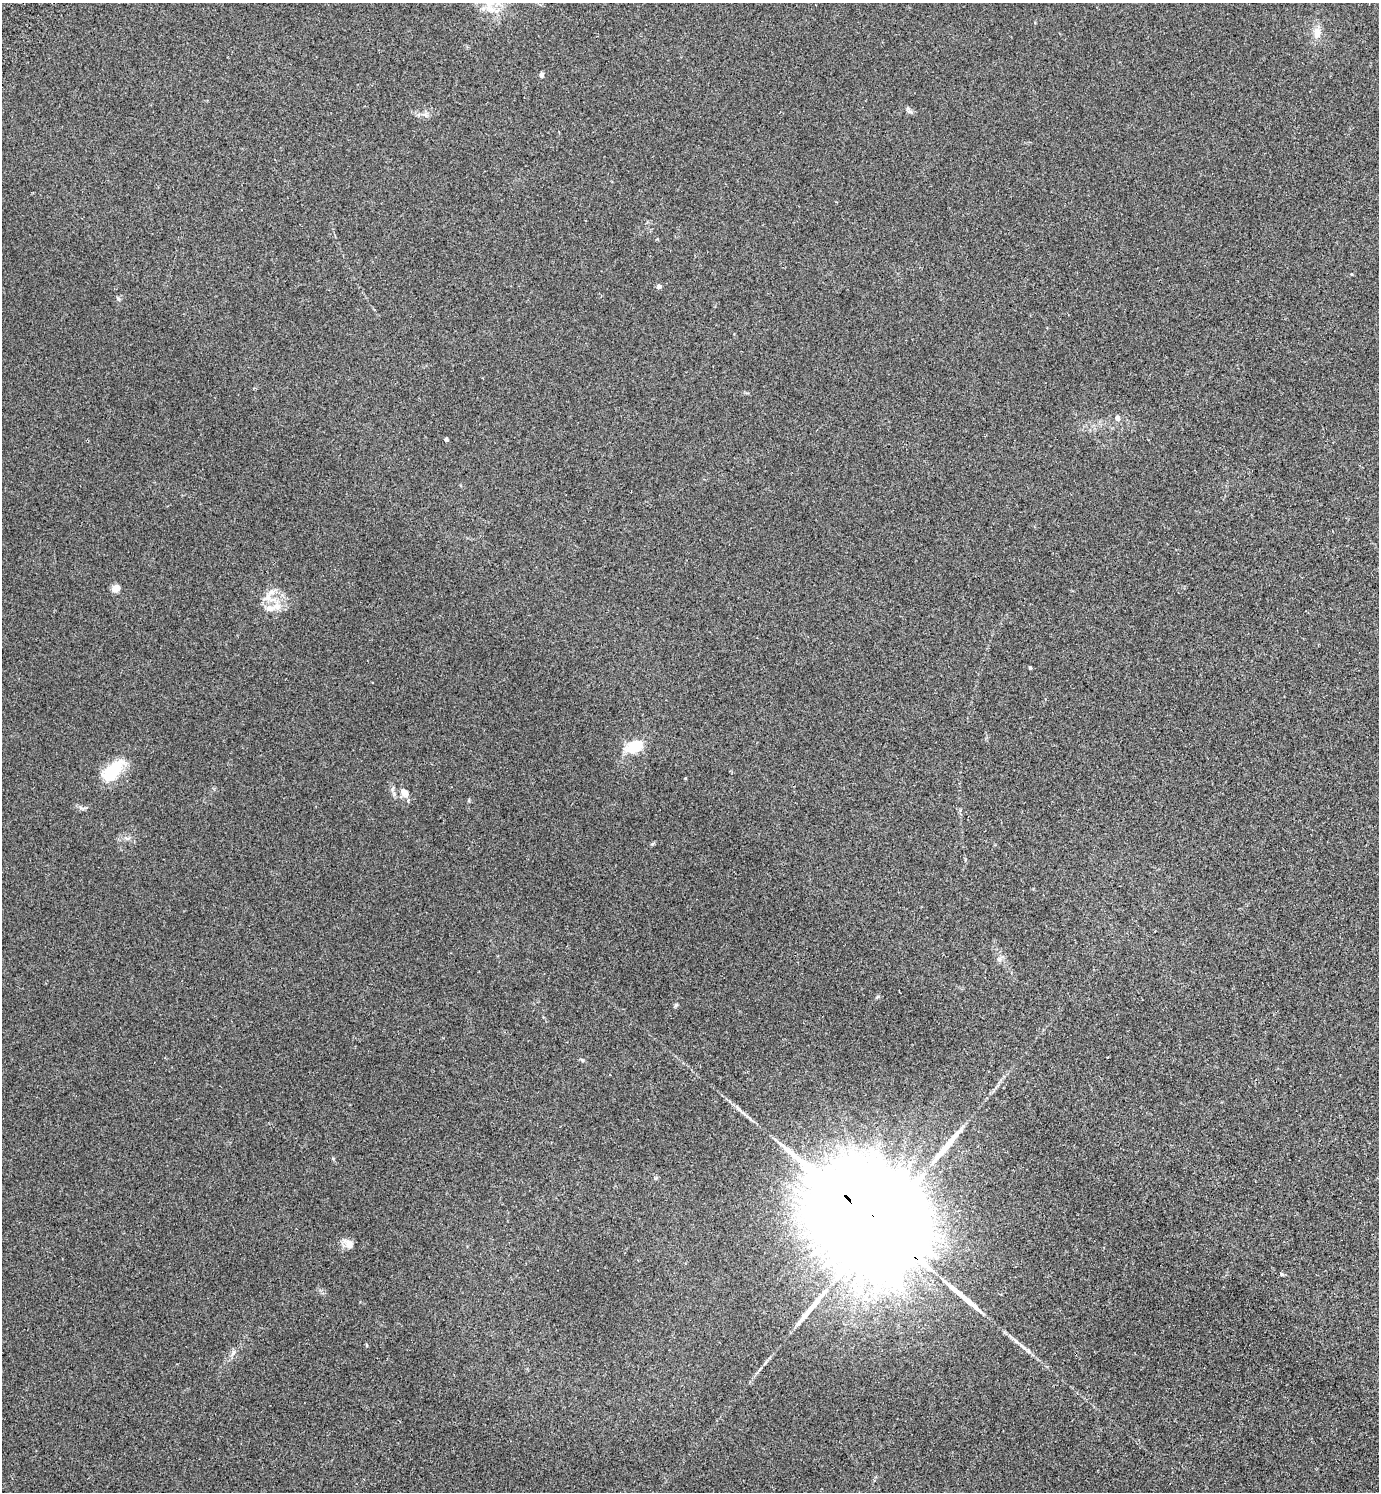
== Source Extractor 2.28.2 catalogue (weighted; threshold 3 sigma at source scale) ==
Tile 6 of 4 x 4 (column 2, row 2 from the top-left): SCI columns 1582-2958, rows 3022-4511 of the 6057 x 6041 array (HDU 1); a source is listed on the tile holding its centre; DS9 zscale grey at full resolution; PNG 1381 x 1494 px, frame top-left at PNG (2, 3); no overlay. Shown black and unused: <1% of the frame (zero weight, under 2 of 3 exposures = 3% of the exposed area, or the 3 px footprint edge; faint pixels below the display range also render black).
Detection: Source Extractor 2.28.2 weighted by HDU 2 'WHT'; one run over the whole footprint, this tile lists its part. Background 0.0259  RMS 0.0068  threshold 0.0307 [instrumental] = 3 sigma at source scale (4.5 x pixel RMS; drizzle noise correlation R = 1.50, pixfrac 1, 0.05/0.05 arcsec/px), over >= 5 px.
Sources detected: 28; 3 long thin detections or spike segments (spike, bleed or trail) — not listed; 1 inside a brighter listed object's ellipse — not listed separately; the other 24 listed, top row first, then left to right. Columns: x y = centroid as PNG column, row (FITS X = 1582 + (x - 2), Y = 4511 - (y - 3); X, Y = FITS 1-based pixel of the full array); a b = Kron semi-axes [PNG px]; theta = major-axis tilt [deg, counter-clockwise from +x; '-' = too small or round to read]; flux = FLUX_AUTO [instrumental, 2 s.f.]
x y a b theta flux
1317 33 16 10 80 6
541 75 6 5 - 1.8
910 111 8 4 -8 1.5
659 286 4 4 - 3.1
118 299 6 5 - 1
1117 418 7 7 - 2.1
446 439 4 4 - 2.1
116 588 8 6 35 5.1
268 597 14 9 86 6.2
277 606 13 10 24 6.7
1030 667 3 3 - 1.2
635 747 15 11 24 22
112 771 28 14 44 26
685 778 4 3 - 0.51
404 792 14 9 -47 4.6
126 838 8 4 -1 1.6
999 959 7 6 - 1.8
676 1005 6 4 45 0.85
582 1060 6 3 -71 0.75
656 1178 6 4 71 0.8
879 1227 65 21 -42 60000
349 1243 13 10 -45 4.8
1282 1274 5 4 - 0.79
233 1353 9 5 63 2
Overlapping masked pixels (flux is a lower limit): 1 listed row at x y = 879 1227
Unlisted compact peaks at least as high as the median listed source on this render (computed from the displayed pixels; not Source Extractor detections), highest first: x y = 652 844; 878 996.